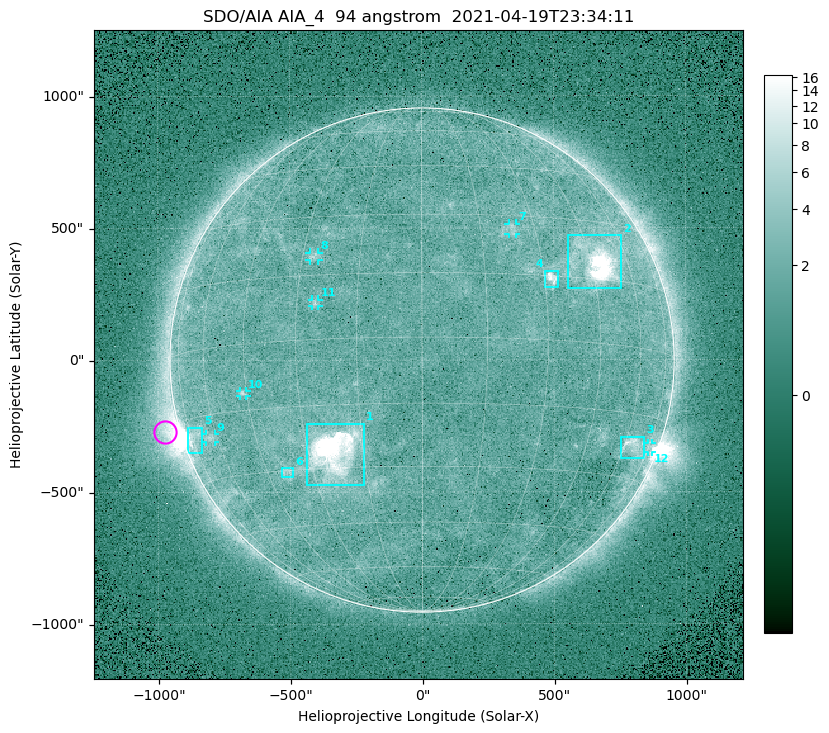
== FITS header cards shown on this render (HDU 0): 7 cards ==
TELESCOP= 'SDO/AIA '
INSTRUME= 'AIA_4   '
WAVELNTH=                   94
WAVEUNIT= 'angstrom'
DATE-OBS= '2021-04-19T23:34:11.12'
CTYPE1  = 'HPLN-TAN'
CTYPE2  = 'HPLT-TAN'

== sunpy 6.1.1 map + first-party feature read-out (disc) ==
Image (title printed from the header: SDO/AIA AIA_4  94 angstrom  2021-04-19T23:34:11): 512 x 512 px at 4.8 arcsec/px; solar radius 955 arcsec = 199 px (full disc in frame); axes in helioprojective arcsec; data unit not stated in the header (colour bar unlabelled)
Orientation: roll -0.138 deg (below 1 deg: not rotated)
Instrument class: DISC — disc imager (sunpy class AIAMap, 94 A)
Bright regions (active regions / flare kernels): reference = the median radial profile (limb darkening/brightening removed); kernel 5 px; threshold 5 sigma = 2.5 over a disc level ~1.76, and >= 1.15x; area >= 9 px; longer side >= 5 px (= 24 arcsec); searched inside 0.97 R_sun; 12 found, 12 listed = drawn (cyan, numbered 1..; 6 of them under ~33 arcsec drawn as corner ticks so the feature stays visible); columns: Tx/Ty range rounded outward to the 10 arcsec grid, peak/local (2 s.f.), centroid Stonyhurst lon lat
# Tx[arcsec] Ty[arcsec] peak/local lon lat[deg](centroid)
1 -440..-220 -470..-240 382 -23 -26
2 550..760 270..470 43 +47 +19
3 750..840 -380..-290 4.5 +65 -22
4 460..520 270..340 6.9 +32 +14
5 -890..-830 -350..-250 6.3 -72 -19
6 -540..-490 -440..-410 3.1 -38 -30
7 330..360 470..520 2.9 +24 +27
8 -430..-390 380..410 3.1 -27 +20
9 -820..-780 -310..-280 2.9 -63 -20
10 -690..-660 -140..-110 3.2 -46 -11
11 -420..-390 200..230 2.9 -25 +8
12 850..870 -350..-310 2.9 +75 -22
Off-limb structures (1.02-1.3 R_sun): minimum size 50 px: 6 found; the strongest spans PA ~90..120 deg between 1.02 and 1.21 R_sun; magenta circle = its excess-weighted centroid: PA ~105 deg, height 1.06 R_sun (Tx ~-980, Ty ~-270 arcsec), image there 5.4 x the reference